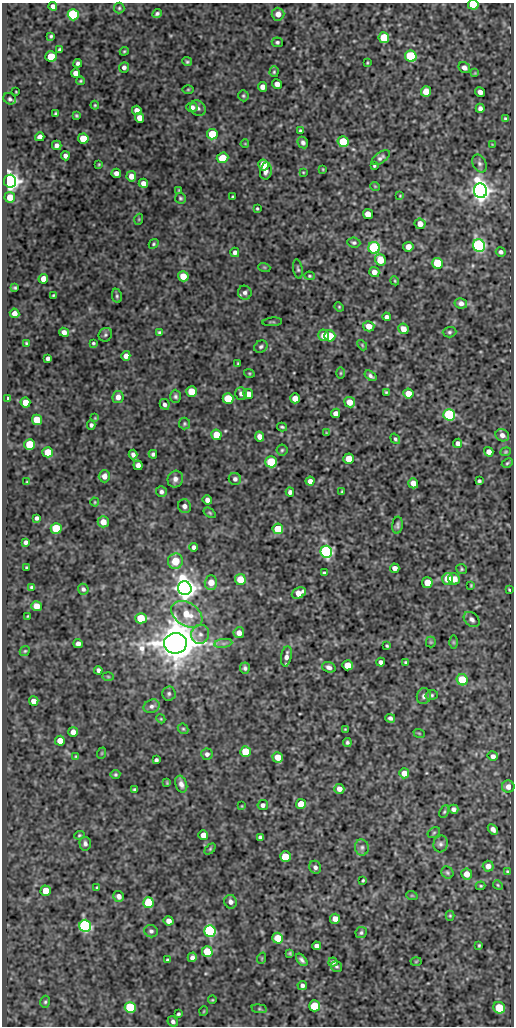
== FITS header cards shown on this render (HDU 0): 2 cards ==
NAXIS1  =                  512
NAXIS2  =                 1024

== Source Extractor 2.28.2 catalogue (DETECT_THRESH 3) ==
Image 512 x 1024 px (HDU 0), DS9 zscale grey, 1 PNG px = 1 image px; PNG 516 x 1028 px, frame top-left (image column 1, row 1024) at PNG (2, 3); each listed source drawn as its Kron ellipse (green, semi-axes under 4 px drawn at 4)
Background 88.5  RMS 0.59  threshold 1.77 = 3 sigma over >= 5 px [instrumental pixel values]
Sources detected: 299; all 299 listed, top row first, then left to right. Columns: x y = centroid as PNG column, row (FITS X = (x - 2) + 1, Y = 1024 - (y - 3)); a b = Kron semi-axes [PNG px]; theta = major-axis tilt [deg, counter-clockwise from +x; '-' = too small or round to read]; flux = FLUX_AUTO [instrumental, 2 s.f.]
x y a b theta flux
473 5 5 5 - 1400
53 6 4 4 - 150
119 8 5 5 - 62
157 14 5 3 - 90
278 14 6 6 - 310
73 15 5 5 - 5000
51 36 3 3 - 60
384 38 5 5 - 1900
277 42 5 5 - 74
60 50 4 3 - 85
124 51 4 4 - 45
51 56 6 5 - 810
411 56 6 5 - 4400
187 62 5 4 - 65
78 63 4 4 - 98
367 63 3 2 - 35
124 67 5 5 - 130
464 68 6 5 - 170
274 72 5 4 - 54
76 73 4 4 - 260
475 73 4 4 - 34
81 81 4 3 - 46
277 84 5 4 - 260
262 87 5 4 - 250
188 89 6 4 1 41
426 91 5 5 - 630
16 92 3 2 - 23
480 92 5 4 - 180
243 96 6 5 - 63
10 99 6 5 - 73
95 105 4 4 - 41
192 107 5 4 - 160
198 108 8 7 - 140
480 108 4 4 - 130
137 110 5 4 - 240
56 114 3 3 - 60
76 116 3 3 - 52
139 118 5 4 - 340
505 119 3 3 - 62
300 131 3 3 - 63
212 134 5 5 - 1600
40 137 5 4 - 220
83 139 5 5 - 1100
303 142 6 5 - 110
343 142 5 5 - 2300
245 144 4 2 - 28
492 144 4 2 - 26
57 145 5 4 - 140
65 156 4 4 - 150
222 158 6 5 - 760
381 158 10 5 35 120
99 164 4 3 - 39
480 164 9 6 -64 130
263 165 5 5 - 750
374 166 3 3 - 50
323 169 3 3 - 36
266 171 8 6 79 200
303 172 4 3 - 33
116 173 5 4 - 190
131 176 5 5 - 330
10 181 6 6 - 26000
143 183 5 4 - 230
375 186 5 3 - 31
179 190 3 3 - 34
480 191 7 6 - 35000
400 196 4 3 - 31
10 197 5 5 - 500
233 197 3 3 - 56
180 198 5 5 - 66
257 208 3 3 - 48
368 214 5 5 - 360
139 219 5 3 - 40
420 224 5 5 - 290
354 243 6 5 - 84
154 244 5 4 - 52
479 245 6 6 - 9600
408 247 5 5 - 300
374 248 6 5 - 5700
235 252 5 4 - 120
501 252 5 4 - 100
380 260 6 5 - 810
438 263 5 5 - 2100
264 267 6 4 -18 47
298 269 10 4 -80 78
374 272 5 5 - 240
183 276 5 5 - 540
309 276 5 4 - 56
43 279 5 5 - 390
395 281 4 3 - 38
15 288 4 4 - 57
245 293 7 6 - 130
53 295 3 3 - 47
117 296 7 5 -81 73
461 303 6 5 - 180
339 307 5 4 - 43
15 313 5 4 - 250
387 317 4 4 - 120
272 322 10 2 4 43
369 326 5 5 - 380
403 329 5 5 - 330
64 332 5 4 - 190
449 332 7 5 2 82
160 333 4 4 - 77
105 335 7 6 - 80
324 335 5 5 - 340
330 336 5 5 - 870
26 343 4 4 - 46
93 343 3 3 - 54
362 345 6 3 -47 44
261 347 7 5 32 87
126 356 5 4 - 230
48 358 4 4 - 120
238 364 4 3 - 45
249 373 5 3 - 43
340 373 5 3 - 41
370 376 7 4 -35 110
191 392 5 5 - 870
386 392 4 3 - 52
241 394 6 5 - 120
248 394 5 5 - 380
408 394 5 5 - 520
175 396 6 5 - 96
118 397 6 6 - 270
295 398 5 5 - 340
8 399 4 3 - 95
228 399 5 5 - 1400
350 402 5 5 - 490
25 403 5 5 - 470
165 404 5 4 - 120
335 413 5 4 - 200
449 415 6 5 - 5500
95 418 4 4 - 42
37 420 5 5 - 1400
184 424 6 5 - 62
91 425 4 4 - 96
282 427 5 3 - 60
327 433 4 4 - 40
216 435 5 5 - 840
502 435 7 6 - 180
260 437 5 4 - 240
395 439 6 4 -54 70
458 443 4 4 - 160
30 445 5 5 - 2700
282 450 5 5 - 67
48 452 5 5 - 1100
489 452 5 4 - 240
506 452 5 4 - 47
153 454 4 4 - 81
133 455 5 4 - 120
349 459 5 5 - 500
271 462 6 5 - 2300
507 463 6 4 28 56
138 465 5 4 - 170
104 476 6 5 - 260
175 479 8 7 - 190
235 479 6 6 - 120
310 481 4 4 - 190
479 481 4 3 - 68
27 482 3 3 - 43
413 483 5 4 - 340
161 492 5 5 - 120
290 492 4 4 - 120
342 492 3 3 - 49
207 500 5 4 - 180
95 502 4 4 - 38
184 506 7 6 - 180
210 513 7 3 -36 48
37 518 4 4 - 110
103 522 5 5 - 410
397 525 8 5 84 110
56 528 5 5 - 2200
278 529 5 5 - 1400
26 542 4 3 - 120
194 547 4 4 - 110
326 552 6 6 - 11000
175 561 8 7 - 690
27 568 3 3 - 69
395 568 5 4 - 190
461 569 5 5 - 55
324 573 4 3 - 68
240 579 5 5 - 780
448 579 6 5 - 640
454 579 6 5 - 400
211 583 7 6 - 480
427 583 5 5 - 660
471 585 4 3 - 41
32 587 4 4 - 71
185 588 7 6 - 41000
83 589 5 5 - 100
509 590 4 2 - 41
299 593 7 5 26 420
36 606 5 5 - 480
187 614 17 11 -33 850
27 616 3 2 - 29
141 618 6 5 - 1400
472 619 9 6 -42 140
239 633 5 5 - 270
200 634 9 9 - 260
431 642 5 5 - 47
453 642 6 4 -90 58
175 643 11 10 - 130000
223 643 9 4 8 110
78 644 4 4 - 180
387 646 4 3 - 53
25 651 5 4 - 56
286 656 10 5 80 210
381 662 4 4 - 140
405 662 4 3 - 50
347 665 5 5 - 630
329 667 7 5 -19 140
245 668 5 5 - 91
98 670 4 4 - 110
108 677 6 4 -2 47
462 680 5 5 - 1300
169 693 7 7 - 97
432 695 6 5 - 70
424 696 8 7 - 140
34 701 5 4 - 270
152 706 8 6 24 140
390 718 5 4 - 110
161 719 4 3 - 37
183 729 6 5 - 58
345 729 3 3 - 33
73 732 5 5 - 260
419 733 6 3 -19 36
60 741 5 5 - 440
347 742 4 3 - 75
245 752 5 5 - 1200
102 753 6 3 71 41
207 754 6 5 - 140
76 756 4 3 - 37
493 756 5 5 - 140
278 757 5 5 - 510
156 760 4 4 - 94
404 773 5 5 - 340
115 775 5 5 - 61
167 783 4 2 - 39
181 784 9 5 -71 180
508 787 6 6 - 240
339 789 5 5 - 240
135 790 4 3 - 71
301 804 5 5 - 840
263 805 5 5 - 130
242 806 4 2 - 26
454 809 4 4 - 120
444 812 6 3 63 52
493 829 6 4 -43 150
434 833 7 5 31 63
79 835 5 4 - 51
203 835 5 5 - 370
260 837 4 4 - 80
85 844 7 5 -86 120
441 844 8 7 - 130
362 847 8 7 - 130
210 849 6 4 46 52
285 857 5 5 - 1300
488 866 5 5 - 230
315 867 6 5 - 140
447 872 6 5 - 71
508 872 4 3 - 63
467 874 5 5 - 380
363 880 3 3 - 46
498 885 5 4 - 50
481 886 5 3 - 51
97 888 4 3 - 48
46 891 5 5 - 800
119 896 5 5 - 190
412 896 6 3 -19 38
230 902 7 6 - 170
148 903 5 5 - 1800
450 916 5 4 - 46
335 919 5 5 - 280
169 921 5 4 - 250
85 926 6 6 - 9000
151 931 6 6 - 110
210 931 6 5 - 6300
361 933 6 5 - 78
278 938 5 5 - 850
479 945 4 3 - 53
316 946 4 4 - 150
207 952 5 5 - 1400
290 953 3 3 - 50
192 957 5 4 - 150
262 958 6 3 72 38
168 960 4 3 - 70
302 960 7 4 -50 120
416 961 5 3 - 35
333 962 4 4 - 110
336 966 5 5 - 65
302 985 5 4 - 120
212 1000 4 3 - 37
45 1002 6 4 75 69
314 1006 5 5 - 1900
130 1008 5 5 - 3300
499 1008 6 5 - 1100
259 1009 8 4 -8 58
204 1011 5 3 - 32
178 1014 3 3 - 64
173 1021 5 5 - 110
At the frame edge (FLAGS 8, measured only in part): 1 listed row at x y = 473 5